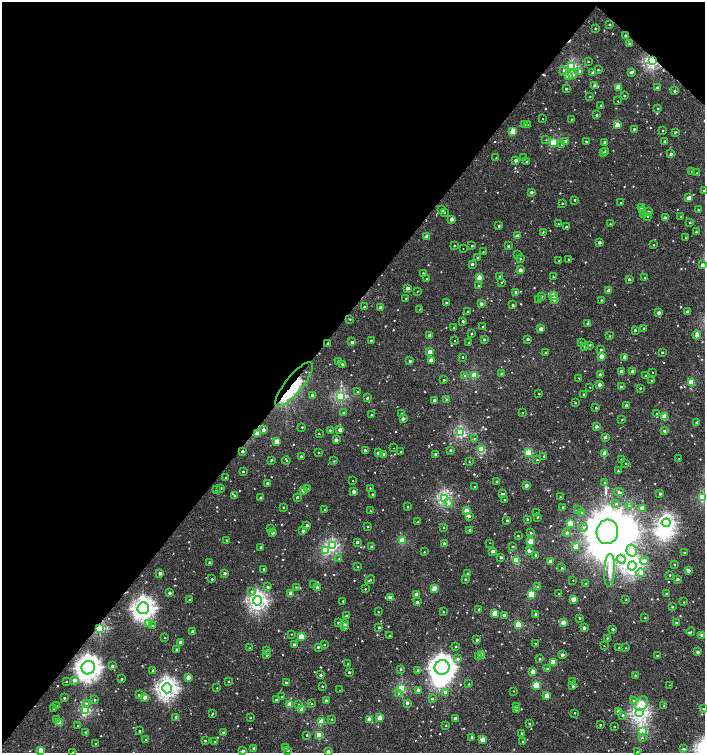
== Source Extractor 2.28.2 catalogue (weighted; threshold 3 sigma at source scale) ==
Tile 2 of 4 x 4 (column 2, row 1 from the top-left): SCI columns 1612-3017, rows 4509-6009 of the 6059 x 6037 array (HDU 1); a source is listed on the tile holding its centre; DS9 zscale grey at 2 x 2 block average (1 PNG px = mean of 2 x 2 image px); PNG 707 x 755 px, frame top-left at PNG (2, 2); each listed source drawn as its Kron ellipse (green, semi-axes under 4 px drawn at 4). Shown black and unused: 43% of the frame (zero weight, under 2 of 3 exposures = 2% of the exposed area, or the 3 px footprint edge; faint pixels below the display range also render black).
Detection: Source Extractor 2.28.2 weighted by HDU 2 'WHT'; one run over the whole footprint, this tile lists its part. Background 0.00127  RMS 0.0039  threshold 0.0174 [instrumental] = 3 sigma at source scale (4.5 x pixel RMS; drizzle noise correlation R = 1.50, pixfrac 1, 0.0396/0.0396 arcsec/px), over >= 5 px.
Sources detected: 637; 5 inside a brighter object's white glare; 9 cosmic-ray / hot-pixel residue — neither listed nor drawn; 3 inside a brighter listed object's ellipse — not listed separately; of the other 620, all 500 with FLUX_AUTO >= 0.48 (the completeness limit of this list) listed and drawn (120 fainter detections not listed), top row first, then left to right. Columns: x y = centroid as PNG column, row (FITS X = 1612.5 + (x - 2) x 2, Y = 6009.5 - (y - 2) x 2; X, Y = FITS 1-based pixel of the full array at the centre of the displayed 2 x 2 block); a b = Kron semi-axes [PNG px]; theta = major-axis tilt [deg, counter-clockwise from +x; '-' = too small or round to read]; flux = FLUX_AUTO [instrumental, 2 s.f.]
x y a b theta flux
609 24 2 2 - 1
595 28 2 2 - 0.68
625 35 2 2 - 1.8
630 44 2 2 - 1.5
652 61 3 3 - 150
588 62 2 2 - 0.58
572 67 3 3 - 85
564 70 3 3 - 1.2
598 70 2 2 - 1.1
579 71 3 3 - 1.3
631 72 4 2 - 2.7
593 73 2 2 - 4.9
573 74 4 4 - 2.4
569 76 3 3 - 8.7
595 86 2 2 - 5.6
618 87 3 2 - 11
657 88 2 2 - 3.7
566 89 2 2 - 1.1
675 91 2 2 - 1.1
624 96 2 2 - 1
590 97 2 2 - 0.53
618 101 2 2 - 1.1
601 105 2 2 - 0.84
658 108 2 2 - 0.64
597 115 2 2 - 1.2
542 119 2 2 - 0.78
571 119 2 2 - 0.58
524 124 3 2 - 0.86
527 125 3 3 - 0.64
617 125 3 2 - 12
634 129 2 2 - 0.9
513 131 3 3 - 17
663 131 2 2 - 0.52
675 132 3 2 - 0.94
546 140 3 2 - 0.64
565 141 2 2 - 6.3
665 141 2 2 - 1.5
586 142 2 2 - 1.3
605 142 3 2 - 2.3
553 143 3 3 - 38
562 145 2 2 - 4.3
605 151 2 2 - 0.88
603 153 3 2 - 1.7
671 154 3 3 - 2.2
496 158 2 2 - 0.5
523 158 2 2 - 0.55
516 160 2 2 - 4.2
526 162 2 2 - 0.98
691 171 2 2 - 0.65
697 173 3 3 - 0.8
704 191 2 2 - 1.1
531 192 2 2 - 2.2
689 198 3 2 - 7.4
574 200 2 2 - 0.81
562 203 2 2 - 0.67
620 203 2 2 - 0.56
641 208 2 2 - 4.2
442 210 2 2 - 2.9
698 210 2 2 - 0.87
642 211 2 2 - 2.6
444 212 3 2 - 1
648 212 3 3 - 1.4
644 214 3 3 - 1.5
648 216 2 2 - 0.52
681 217 3 3 - 0.81
665 218 2 2 - 5.7
452 219 2 2 - 5.3
690 222 2 2 - 0.8
558 224 2 2 - 0.72
610 224 3 2 - 0.54
499 226 2 2 - 1.7
566 227 2 2 - 1.5
543 232 3 2 - 0.7
696 232 2 2 - 0.73
427 236 2 2 - 3.9
518 236 2 2 - 5.8
686 237 2 2 - 2.1
600 242 2 2 - 2.7
454 245 2 2 - 0.65
654 245 3 2 - 0.61
472 246 2 2 - 1.2
508 246 2 2 - 1.4
463 248 2 2 - 0.77
483 252 2 2 - 0.48
518 255 2 2 - 4
478 258 2 2 - 1.2
520 259 3 2 - 0.69
568 259 2 2 - 1.3
559 261 3 2 - 0.7
472 264 2 2 - 1.8
702 265 2 2 - 4.9
520 270 2 2 - 6
423 273 2 2 - 0.95
500 276 2 2 - 1.9
479 277 3 2 - 11
553 277 2 2 - 1.6
645 278 2 2 - 0.69
427 279 2 2 - 0.78
629 279 3 2 - 1.7
501 283 3 2 - 0.57
478 286 3 2 - 0.56
407 288 2 2 - 3.8
417 291 2 2 - 0.9
609 291 2 2 - 4.7
516 292 2 2 - 2.1
553 296 3 3 - 15
541 297 3 3 - 2.3
406 298 2 2 - 0.69
538 300 2 2 - 0.64
554 300 3 3 - 2.2
601 300 2 2 - 0.8
446 303 2 2 - 1.7
481 304 3 2 - 2.8
513 305 2 2 - 1.4
364 307 2 2 - 1.2
381 308 2 2 - 5.3
419 309 2 2 - 2.6
468 312 2 2 - 1
687 312 2 2 - 3.3
659 313 2 2 - 4
350 319 3 2 - 0.64
463 321 3 2 - 1
588 324 3 2 - 2
454 327 2 2 - 0.55
483 327 2 2 - 0.66
643 328 2 2 - 0.85
541 329 2 2 - 6.8
635 330 2 2 - 1.3
472 334 2 2 - 0.72
697 335 4 2 - 7.4
430 336 2 2 - 6.4
610 336 2 2 - 0.66
484 339 2 2 - 1.6
528 339 2 2 - 2.1
371 340 3 2 - 0.74
455 341 2 2 - 0.58
352 342 2 2 - 2.6
469 343 3 2 - 0.77
581 343 2 2 - 1.1
328 344 3 2 - 2.1
590 345 3 2 - 0.7
584 347 2 2 - 0.62
601 350 3 2 - 0.87
430 352 3 2 - 9.8
545 352 2 2 - 0.79
662 352 2 2 - 0.88
602 356 3 2 - 9.3
463 357 2 2 - 6
625 357 3 2 - 5.1
431 360 3 2 - 8.5
338 361 2 2 - 1.4
410 361 2 2 - 1.6
343 364 3 2 - 2.1
621 371 2 2 - 2.2
633 371 2 2 - 3.8
653 372 2 2 - 0.92
502 373 2 2 - 2
600 375 2 2 - 2.2
465 376 3 3 - 1.9
474 376 3 3 - 30
645 376 2 2 - 0.74
578 378 2 2 - 3.7
444 380 2 2 - 1
651 380 2 2 - 0.55
691 382 3 3 - 23
294 384 28 8 51 30
600 384 2 2 - 5.5
590 387 2 2 - 2.5
621 387 3 2 - 1.8
640 388 2 2 - 0.81
358 392 2 2 - 1.4
539 394 2 2 - 1.3
584 394 2 2 - 0.96
313 395 2 2 - 4.4
341 396 3 3 - 80
367 398 2 2 - 1.3
446 399 2 2 - 0.64
434 400 3 2 - 2.6
575 403 2 2 - 0.63
626 406 2 2 - 3.5
596 408 3 2 - 0.83
343 413 3 2 - 0.98
522 413 2 2 - 0.6
401 414 2 2 - 0.8
656 414 3 2 - 0.69
371 415 2 2 - 0.52
665 417 3 3 - 22
403 419 2 2 - 3.3
622 419 3 2 - 0.5
697 422 3 2 - 2.1
596 426 3 2 - 3
302 427 2 2 - 0.67
263 430 3 2 - 4.3
330 430 2 2 - 0.84
340 430 3 2 - 4.9
664 431 3 2 - 1.7
460 432 3 3 - 86
257 433 3 3 - 6.6
319 434 2 2 - 0.57
605 437 3 3 - 2.1
474 438 2 2 - 0.49
336 440 2 2 - 4.2
277 442 3 3 - 15
394 448 2 2 - 0.51
365 450 2 2 - 2.3
451 450 2 2 - 1.6
482 450 3 3 - 39
242 451 2 2 - 2.2
401 451 2 2 - 0.52
319 452 2 2 - 0.73
378 453 3 2 - 2.2
529 453 3 3 - 38
384 454 3 2 - 2.7
436 454 2 2 - 2.3
605 454 3 2 - 12
301 456 2 2 - 1.3
544 456 2 2 - 0.56
679 458 2 2 - 0.98
271 460 2 2 - 1.2
286 460 4 2 - 0.91
537 460 2 2 - 0.7
621 460 2 2 - 0.82
334 461 3 2 - 0.6
469 462 2 2 - 0.49
625 464 3 2 - 0.58
243 471 2 2 - 1.1
618 471 2 2 - 0.63
226 478 2 2 - 0.82
353 481 2 2 - 0.9
497 482 2 2 - 1.2
604 482 3 3 - 0.98
267 483 2 2 - 1.5
526 485 2 2 - 3.9
475 487 3 2 - 0.7
221 488 2 2 - 0.61
370 488 2 2 - 0.52
308 489 3 3 - 0.89
216 490 2 2 - 0.53
303 490 3 2 - 6.9
354 491 2 2 - 4
619 492 5 3 - 1.2
372 494 2 2 - 0.69
502 494 3 2 - 1.6
660 494 2 2 - 2.1
234 495 3 2 - 0.71
297 497 2 2 - 1.6
560 497 2 2 - 0.63
703 497 4 3 - 46
261 498 3 2 - 1.9
444 498 3 3 - 110
504 500 2 2 - 0.52
449 503 5 4 - 3
616 504 2 2 - 0.98
629 506 3 3 - 0.74
283 507 2 2 - 0.59
408 507 2 2 - 0.91
563 507 2 2 - 0.82
642 508 3 2 - 7.5
325 509 2 2 - 0.59
466 510 2 2 - 7.7
577 510 3 2 - 0.82
370 511 2 2 - 0.49
537 512 2 2 - 0.87
582 512 2 2 - 0.72
469 516 3 3 - 1.8
537 517 3 3 - 0.85
527 519 3 2 - 0.97
507 520 2 2 - 0.95
418 521 2 2 - 0.51
570 523 3 3 - 19
666 523 4 4 - 180
307 525 2 2 - 1.9
368 526 2 2 - 0.69
583 527 4 3 - 1.6
443 528 2 2 - 0.53
271 529 3 2 - 0.76
470 530 2 2 - 0.99
303 531 2 2 - 2
607 532 12 11 - 6600
273 533 2 2 - 3.1
531 533 3 3 - 1.4
567 533 4 4 - 1.6
518 536 2 2 - 0.67
226 540 3 2 - 0.59
402 541 3 3 - 25
531 541 3 2 - 14
357 542 2 2 - 1.9
444 543 3 2 - 1.2
490 543 2 2 - 1.1
332 546 3 3 - 89
371 546 2 2 - 1.2
513 546 2 2 - 0.83
261 547 2 2 - 1.4
576 547 3 3 - 13
326 550 3 3 - 48
493 551 2 2 - 5.2
529 551 3 2 - 4.7
632 551 6 5 - 4.5
424 552 2 2 - 0.54
685 553 2 2 - 0.57
536 555 3 2 - 1.4
501 557 2 2 - 2.4
339 558 3 2 - 0.55
621 559 5 4 - 2.3
516 561 3 3 - 29
550 561 2 2 - 5.3
644 561 4 3 - 3.5
209 562 2 2 - 1.8
675 564 2 2 - 0.55
632 566 4 4 - 190
357 567 2 2 - 0.61
562 568 2 2 - 0.87
264 569 2 2 - 1.3
610 570 16 5 87 8
688 570 3 2 - 2.8
160 573 2 2 - 4.7
225 573 2 2 - 2.4
468 573 3 2 - 0.8
641 573 4 4 - 3.2
670 575 2 2 - 0.69
212 579 2 2 - 0.78
465 579 2 2 - 1
677 579 2 2 - 2.1
370 580 5 2 - 0.98
572 580 2 2 - 0.89
586 584 3 2 - 0.74
314 585 3 3 - 1.8
268 587 3 3 - 1.3
296 587 2 2 - 0.51
537 587 3 3 - 0.74
317 588 3 2 - 3.5
434 588 3 2 - 12
365 589 2 2 - 0.48
252 591 3 2 - 1.2
170 593 2 2 - 2.5
666 593 2 2 - 0.63
291 594 3 2 - 7.1
417 594 2 2 - 7.5
531 594 3 3 - 31
559 594 2 2 - 0.84
391 598 3 2 - 8.9
573 599 3 2 - 9.2
190 600 2 2 - 1.5
626 600 2 2 - 0.63
257 601 4 4 - 230
343 601 2 2 - 0.63
417 602 3 2 - 2.6
684 602 2 2 - 0.49
672 607 3 2 - 1
143 608 6 5 - 400
479 609 2 2 - 1
378 612 2 2 - 0.5
443 612 2 2 - 0.75
495 613 3 2 - 15
536 614 2 2 - 1.8
504 615 2 2 - 3.7
346 616 2 2 - 2.1
645 617 2 2 - 0.66
580 618 3 2 - 0.89
338 622 2 2 - 1.2
148 623 3 3 - 5.8
563 623 2 2 - 8.5
676 623 3 3 - 0.98
344 624 3 2 - 0.88
518 625 3 3 - 30
152 626 3 2 - 0.83
345 626 3 2 - 5.1
379 627 2 2 - 1.3
99 628 3 3 - 95
584 628 2 2 - 3.4
613 629 2 2 - 1.7
193 631 3 3 - 1.7
691 632 4 3 - 0.99
291 634 2 2 - 0.5
702 635 3 2 - 3.5
390 636 2 2 - 1.4
165 637 2 2 - 0.52
301 637 3 3 - 23
607 638 2 2 - 0.62
477 640 2 2 - 1.6
180 642 2 2 - 2.6
535 643 2 2 - 5.4
294 644 3 2 - 1.8
324 645 2 2 - 0.58
604 646 2 2 - 0.49
318 647 3 3 - 1.3
456 647 3 2 - 0.73
249 648 2 2 - 0.84
619 648 3 2 - 0.56
626 648 2 2 - 0.49
177 650 2 2 - 3
266 650 3 2 - 1.4
698 652 2 2 - 2.7
267 655 2 2 - 1.5
481 655 3 3 - 9.8
562 655 3 2 - 2.9
657 655 2 2 - 0.7
478 656 3 3 - 1.5
458 659 3 3 - 1.7
540 659 3 2 - 0.73
553 662 3 3 - 17
348 664 3 2 - 0.65
112 666 2 2 - 1.6
442 667 7 7 - 650
88 668 7 6 - 550
401 669 3 2 - 1.2
547 669 3 3 - 1.5
153 670 2 2 - 1.9
418 670 3 3 - 1.1
533 671 3 2 - 7.5
349 672 2 2 - 1.5
321 675 2 2 - 2.3
635 675 3 2 - 0.7
188 677 2 2 - 8.2
121 679 2 2 - 0.95
75 680 3 3 - 4.9
572 681 3 3 - 1.1
66 682 2 2 - 0.54
229 682 2 2 - 0.67
286 683 2 2 - 2.2
469 684 2 2 - 0.57
536 685 3 3 - 26
669 685 2 2 - 0.64
322 686 2 2 - 0.57
573 686 3 2 - 1.3
167 688 5 5 - 310
217 688 3 2 - 0.48
402 689 3 3 - 58
340 690 2 2 - 2.2
419 690 3 2 - 3.9
513 691 2 2 - 1.2
398 693 3 3 - 1.4
446 693 3 3 - 3.9
139 695 2 2 - 1.6
547 696 3 2 - 8.9
145 697 3 2 - 6.5
282 697 2 2 - 1.1
64 698 2 2 - 1
432 699 3 2 - 1.1
95 700 3 2 - 0.85
276 700 2 2 - 1.4
326 700 3 2 - 1.1
633 700 4 3 - 0.89
87 703 4 3 - 1.6
407 703 3 3 - 2.2
642 703 7 5 53 13
290 704 3 3 - 16
299 704 3 2 - 0.67
311 704 3 2 - 0.58
57 706 2 2 - 0.9
664 706 3 3 - 0.93
516 707 3 3 - 0.99
53 708 3 2 - 0.49
302 709 3 3 - 12
703 709 2 2 - 0.54
85 710 3 3 - 71
517 710 3 2 - 3.2
618 711 3 3 - 2.2
213 713 3 3 - 0.7
574 713 2 2 - 1.9
640 713 4 4 - 210
623 715 3 3 - 0.91
176 717 2 2 - 3.9
250 718 2 2 - 0.7
380 718 3 3 - 15
455 718 2 2 - 2.3
56 719 3 3 - 2.1
332 719 2 2 - 0.55
369 719 3 2 - 5.4
321 722 3 3 - 20
59 723 3 3 - 21
529 724 2 2 - 0.97
446 725 2 2 - 0.55
600 725 2 2 - 0.84
78 726 2 2 - 0.5
614 727 2 2 - 0.57
139 731 2 2 - 0.8
643 731 3 3 - 56
86 732 2 2 - 0.76
223 733 3 3 - 2.6
522 733 3 2 - 0.91
307 735 3 2 - 0.81
319 735 3 3 - 30
472 737 2 2 - 2.8
642 738 2 2 - 1.4
146 740 2 2 - 1.2
483 740 3 2 - 13
205 741 2 2 - 1
215 742 2 2 - 0.51
523 742 3 3 - 1.1
96 744 2 2 - 1.5
254 748 2 2 - 2.5
286 748 3 2 - 0.59
684 749 3 3 - 1.2
41 750 3 3 - 12
288 750 3 2 - 2.2
243 751 3 3 - 2.7
328 751 3 2 - 2.1
72 752 3 2 - 0.59
637 752 2 2 - 1.4
Overlapping masked pixels (flux is a lower limit): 6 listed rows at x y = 625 35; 652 61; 328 344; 294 384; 99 628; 88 668
Isophote crosses this tile's border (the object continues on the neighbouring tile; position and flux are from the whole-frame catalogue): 4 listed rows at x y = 704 191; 703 497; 72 752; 637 752
Diffuse or blended objects may show on this block-average render without a row.